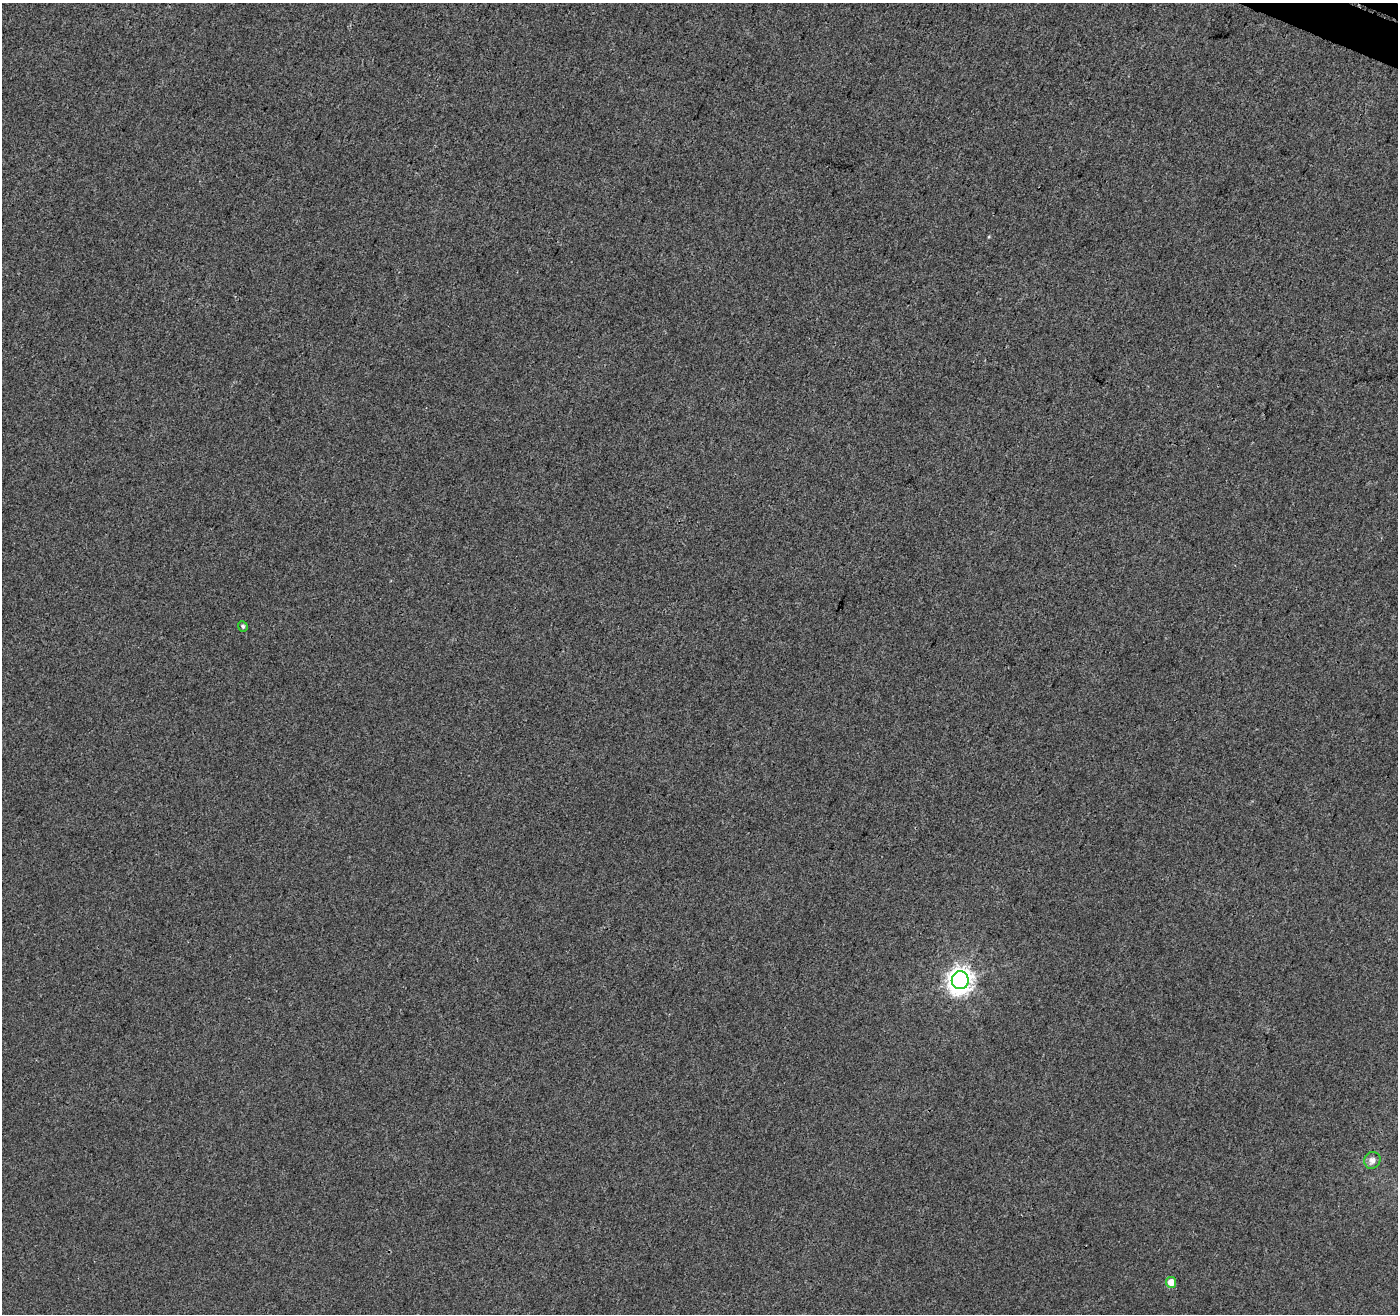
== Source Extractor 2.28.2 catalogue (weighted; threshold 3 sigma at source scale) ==
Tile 10 of 4 x 4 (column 2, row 3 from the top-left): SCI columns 1453-2848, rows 1637-2948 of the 5757 x 5879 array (HDU 1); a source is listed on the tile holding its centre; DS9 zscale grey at full resolution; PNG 1400 x 1316 px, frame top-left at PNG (2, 3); each listed source drawn as its Kron ellipse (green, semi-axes under 4 px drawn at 4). Shown black and unused: <1% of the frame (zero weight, under 3 of 4 exposures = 5% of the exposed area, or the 3 px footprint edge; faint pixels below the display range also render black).
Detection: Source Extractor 2.28.2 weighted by HDU 2 'WHT'; one run over the whole footprint, this tile lists its part. Background 0.00121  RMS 0.0037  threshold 0.0168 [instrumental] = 3 sigma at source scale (4.5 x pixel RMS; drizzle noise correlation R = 1.50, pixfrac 1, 0.0396/0.0396 arcsec/px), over >= 5 px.
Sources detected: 4; all 4 listed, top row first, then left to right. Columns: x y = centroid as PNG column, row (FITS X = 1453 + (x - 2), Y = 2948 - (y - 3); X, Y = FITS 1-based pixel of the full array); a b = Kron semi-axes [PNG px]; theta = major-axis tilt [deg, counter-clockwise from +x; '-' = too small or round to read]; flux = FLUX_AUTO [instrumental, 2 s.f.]
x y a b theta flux
243 626 5 4 - 0.79
960 980 9 8 - 360
1372 1160 9 8 - 2.1
1171 1282 5 5 - 5